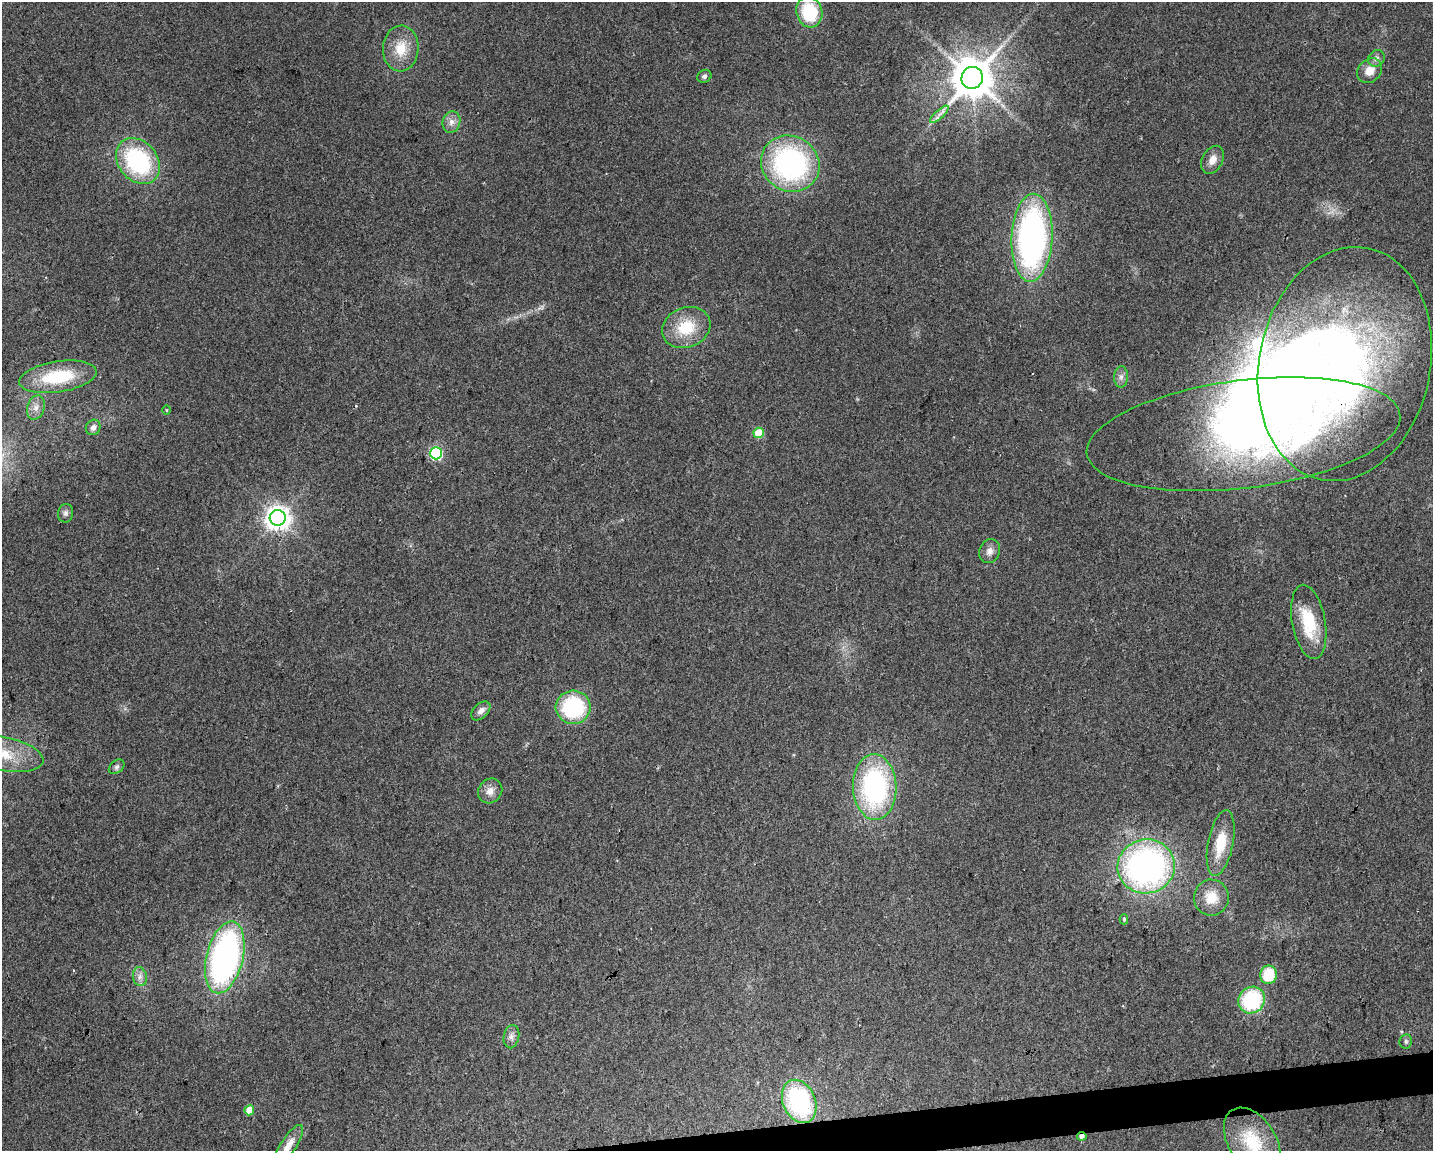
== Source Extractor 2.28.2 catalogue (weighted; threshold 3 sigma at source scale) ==
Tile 5 of 3 x 4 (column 2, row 2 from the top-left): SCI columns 1440-2870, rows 2301-3449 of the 4352 x 4599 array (HDU 1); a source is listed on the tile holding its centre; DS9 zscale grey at full resolution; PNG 1435 x 1153 px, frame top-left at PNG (2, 2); each listed source drawn as its Kron ellipse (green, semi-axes under 4 px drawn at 4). Shown black and unused: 2% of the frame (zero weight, under 2 of 3 exposures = <1% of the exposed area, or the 3 px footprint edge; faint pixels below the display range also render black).
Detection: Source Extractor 2.28.2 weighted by HDU 2 'WHT'; one run over the whole footprint, this tile lists its part. Background 0.0444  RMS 0.0069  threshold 0.0309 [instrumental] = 3 sigma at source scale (4.5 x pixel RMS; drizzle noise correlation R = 1.50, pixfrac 1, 0.0396/0.0396 arcsec/px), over >= 5 px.
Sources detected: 52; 4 inside a brighter object's white glare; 1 cosmic-ray / hot-pixel residue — neither listed nor drawn; the other 47 listed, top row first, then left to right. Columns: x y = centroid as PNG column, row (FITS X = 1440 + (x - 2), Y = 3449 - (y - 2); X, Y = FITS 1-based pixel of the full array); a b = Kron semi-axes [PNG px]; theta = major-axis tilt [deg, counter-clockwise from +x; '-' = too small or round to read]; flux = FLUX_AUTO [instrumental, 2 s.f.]
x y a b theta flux
809 12 15 13 -74 38
401 48 23 18 87 17
1376 58 9 7 45 2.7
1369 71 14 11 42 8.3
704 76 7 6 - 2.1
972 78 11 10 - 2600
939 114 12 3 42 3
451 122 11 8 74 4.5
1212 160 15 10 62 6.3
138 161 25 19 -50 82
790 164 30 27 -32 140
1032 238 44 20 87 240
686 328 25 20 22 26
1345 364 118 85 78 490
58 377 39 15 9 42
1121 377 11 7 89 3.3
36 407 12 8 73 5.1
166 410 5 3 - 0.6
93 427 8 7 - 3.8
759 433 5 5 - 25
1243 434 158 54 7 390
436 453 6 6 - 83
66 513 9 7 78 2.4
278 518 8 8 - 640
990 551 12 10 69 4.5
1309 622 37 16 -80 34
573 707 17 16 - 64
481 711 11 7 45 4
3 754 41 17 -11 28
117 767 9 6 39 2
875 787 33 22 -88 130
490 791 13 11 49 5.7
1221 843 33 12 79 22
1146 866 29 27 14 230
1211 898 18 17 - 15
1124 919 5 4 - 0.96
225 957 37 18 76 220
1268 975 9 8 - 25
140 977 9 7 -78 3.4
1252 1000 14 12 43 58
511 1037 12 7 79 3.5
1406 1041 7 6 - 1.6
799 1101 22 16 -67 84
249 1110 5 4 - 12
1082 1136 4 4 - 3.2
1252 1141 37 23 -57 31
288 1145 23 7 57 8.1
Overlapping masked pixels (flux is a lower limit): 2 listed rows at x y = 1345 364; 1082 1136
Isophote crosses this tile's border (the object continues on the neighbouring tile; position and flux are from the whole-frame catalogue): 3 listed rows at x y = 3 754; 1252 1141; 288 1145